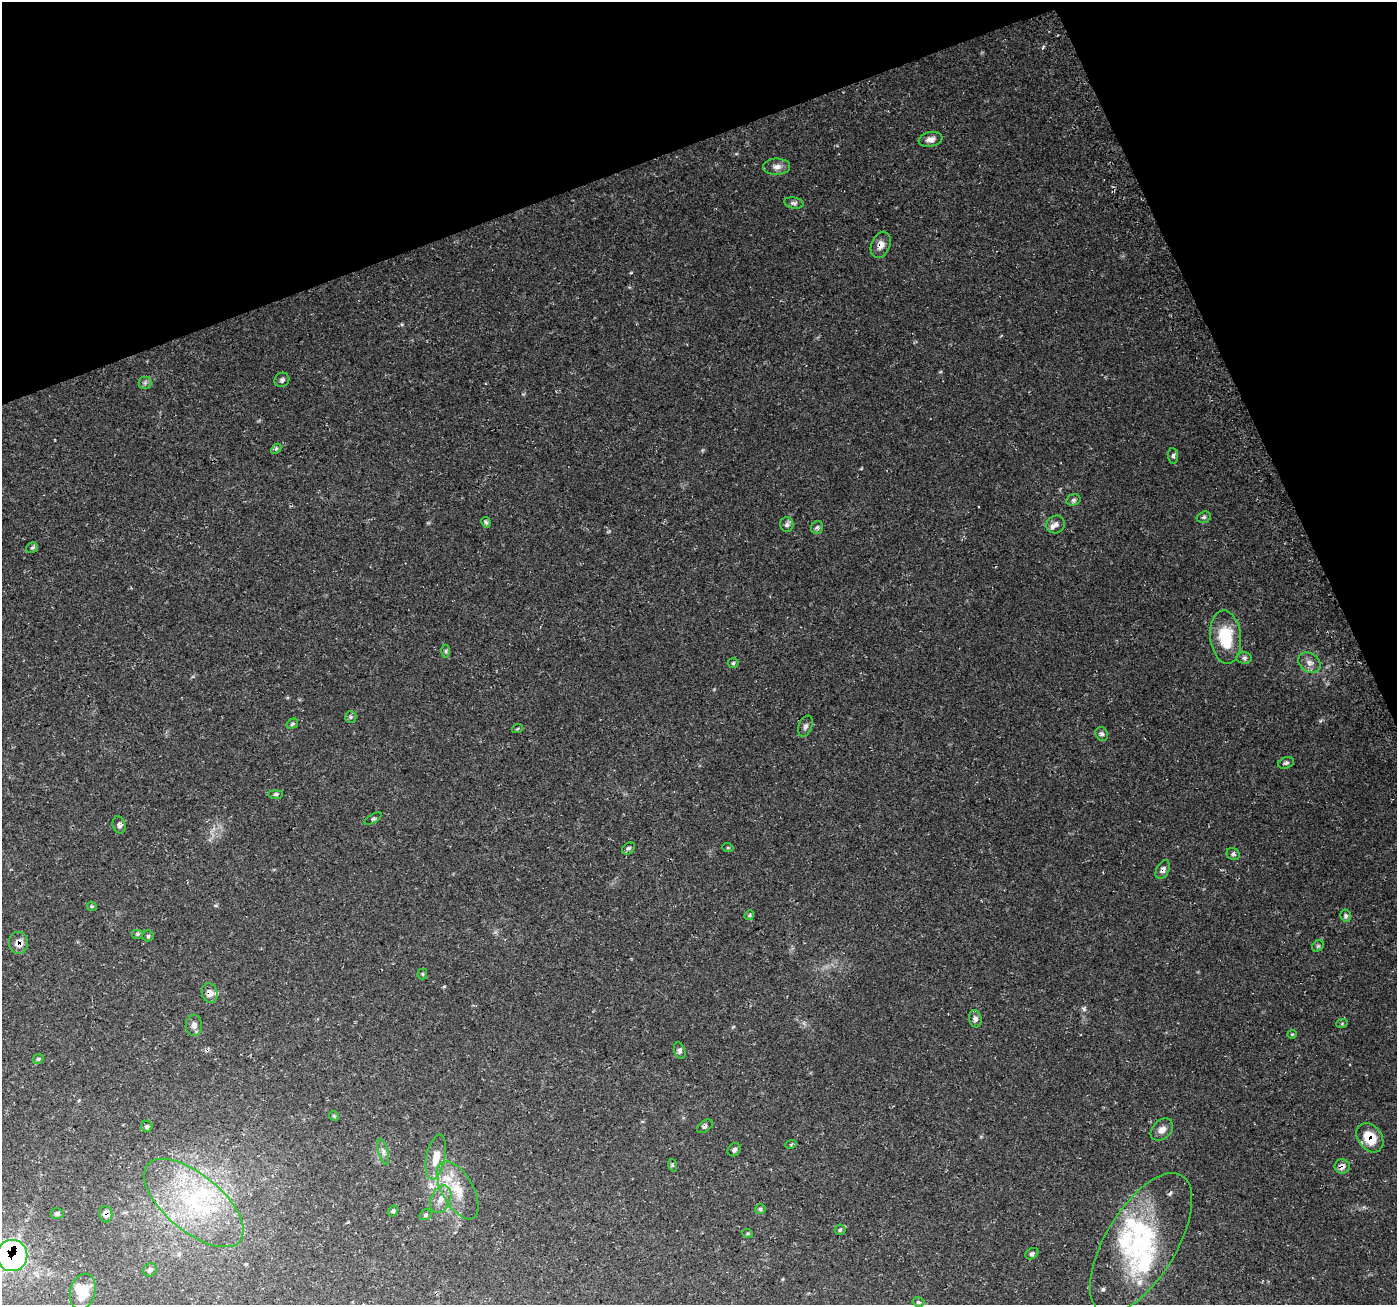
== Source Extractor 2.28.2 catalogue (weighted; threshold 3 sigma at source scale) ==
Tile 3 of 4 x 4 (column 3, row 1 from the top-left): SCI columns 2823-4217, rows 4007-5309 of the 5650 x 5462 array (HDU 1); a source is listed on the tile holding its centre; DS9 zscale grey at full resolution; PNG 1399 x 1307 px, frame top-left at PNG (2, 2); each listed source drawn as its Kron ellipse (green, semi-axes under 4 px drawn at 4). Shown black and unused: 19% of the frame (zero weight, under 3 of 4 exposures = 3% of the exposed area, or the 3 px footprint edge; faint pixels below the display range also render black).
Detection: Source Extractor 2.28.2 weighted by HDU 2 'WHT'; one run over the whole footprint, this tile lists its part. Background 0.0496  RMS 0.0043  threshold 0.0195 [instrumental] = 3 sigma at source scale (4.5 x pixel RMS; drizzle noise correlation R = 1.50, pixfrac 1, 0.0396/0.0396 arcsec/px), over >= 5 px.
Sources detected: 88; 1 inside a brighter object's white glare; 1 cosmic-ray / hot-pixel residue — neither listed nor drawn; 11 inside a brighter listed object's ellipse — not listed separately; the other 75 listed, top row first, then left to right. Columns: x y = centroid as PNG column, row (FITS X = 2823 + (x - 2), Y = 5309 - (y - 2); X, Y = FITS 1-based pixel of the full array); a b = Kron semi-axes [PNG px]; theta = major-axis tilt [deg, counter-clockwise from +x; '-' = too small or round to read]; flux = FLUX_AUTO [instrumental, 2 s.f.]
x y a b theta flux
930 139 12 7 11 2.6
777 167 13 8 1 2.4
794 203 10 5 -11 1.1
881 245 14 9 67 3.1
282 380 8 7 - 1.2
145 383 6 6 - 0.98
276 449 6 4 43 0.64
1173 456 8 5 -84 1
1073 500 7 5 15 1
1204 517 7 5 15 0.82
486 522 5 3 - 0.68
787 524 7 6 - 1.5
1056 524 9 8 - 1.9
817 528 6 6 - 0.95
32 548 6 5 - 0.79
1226 637 26 15 -84 17
446 651 6 4 89 0.74
1244 658 8 5 -1 1.1
733 663 5 5 - 0.58
1309 663 12 9 -38 2.6
351 717 6 5 - 0.76
292 724 6 4 32 0.67
805 726 11 6 69 1.4
517 729 5 3 - 0.39
1102 734 7 6 - 1
1286 763 8 5 19 0.94
276 794 7 4 0 0.68
373 819 10 3 32 0.64
119 825 9 6 -75 1.5
629 848 7 5 40 0.91
728 848 5 3 - 0.42
1233 854 7 6 - 0.92
1163 870 10 6 62 1.6
92 906 5 4 - 0.5
749 915 5 4 - 0.63
1346 915 6 5 - 0.93
138 934 6 5 - 0.66
148 936 5 5 - 0.59
18 943 11 9 -86 3.9
1318 946 6 5 - 0.68
422 974 5 5 - 0.53
210 993 10 7 -76 2.4
975 1019 8 6 -81 1.5
1342 1023 6 4 20 0.49
194 1025 10 8 -90 1.9
1292 1034 4 4 - 0.45
680 1051 9 5 -71 1.2
38 1059 6 4 42 0.62
334 1116 5 4 - 0.52
147 1126 6 5 - 0.89
705 1126 9 5 37 1.2
1162 1130 13 9 44 2.9
1370 1138 16 12 -52 9.3
791 1144 6 3 20 0.48
734 1150 7 6 - 1
383 1152 13 4 -73 1.4
436 1157 23 9 79 6.3
672 1165 6 4 -72 0.58
1342 1166 7 7 - 2.1
458 1190 32 15 -61 12
441 1199 14 9 65 3.7
194 1203 60 28 -40 49
760 1209 5 4 - 0.71
393 1211 6 5 - 0.79
57 1213 6 5 - 0.94
106 1214 8 6 -84 2.3
425 1215 6 5 - 0.74
840 1230 5 5 - 0.64
748 1234 5 3 - 0.45
1141 1243 79 35 59 54
1032 1254 7 5 32 1
12 1256 15 15 - 120
150 1270 7 6 - 1.4
83 1292 18 12 74 8.2
918 1302 6 4 -14 0.84
Overlapping masked pixels (flux is a lower limit): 8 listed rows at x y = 881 245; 1163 870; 18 943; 210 993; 1370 1138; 1342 1166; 106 1214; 12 1256
Isophote crosses this tile's border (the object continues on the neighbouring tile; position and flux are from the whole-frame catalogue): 1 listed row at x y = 12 1256
Unlisted compact peaks at least as high as the median listed source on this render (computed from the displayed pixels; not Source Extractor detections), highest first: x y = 1084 1009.